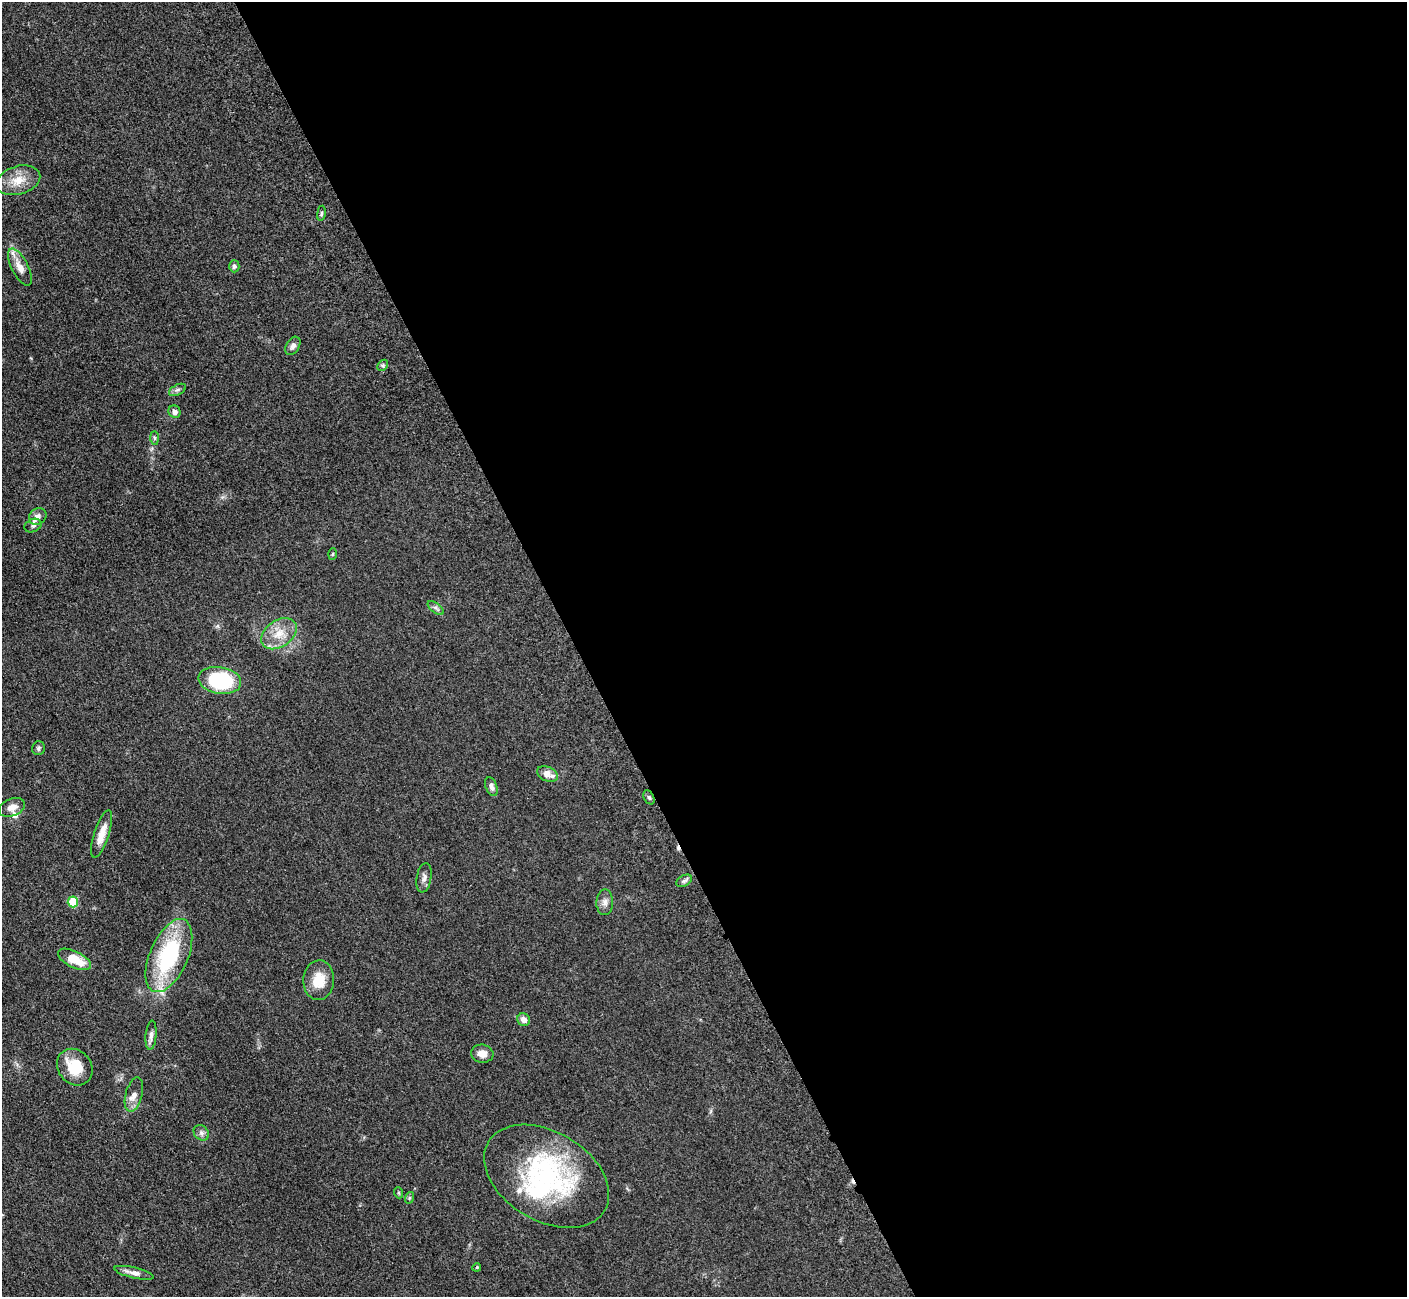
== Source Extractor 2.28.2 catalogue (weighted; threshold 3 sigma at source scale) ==
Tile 8 of 4 x 4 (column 4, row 2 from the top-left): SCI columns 4279-5683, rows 2779-4073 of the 5701 x 5665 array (HDU 1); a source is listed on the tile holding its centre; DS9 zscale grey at full resolution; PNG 1409 x 1299 px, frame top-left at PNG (2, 2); each listed source drawn as its Kron ellipse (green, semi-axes under 4 px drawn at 4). Shown black and unused: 59% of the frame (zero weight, under 3 of 5 exposures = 4% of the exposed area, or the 3 px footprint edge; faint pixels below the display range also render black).
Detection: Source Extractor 2.28.2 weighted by HDU 2 'WHT'; one run over the whole footprint, this tile lists its part. Background 0.0535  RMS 0.0059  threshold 0.0265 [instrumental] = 3 sigma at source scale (4.5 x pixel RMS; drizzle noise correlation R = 1.50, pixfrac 1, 0.05/0.05 arcsec/px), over >= 5 px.
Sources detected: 47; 1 cosmic-ray / hot-pixel residue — neither listed nor drawn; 7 inside a brighter listed object's ellipse — not listed separately; the other 39 listed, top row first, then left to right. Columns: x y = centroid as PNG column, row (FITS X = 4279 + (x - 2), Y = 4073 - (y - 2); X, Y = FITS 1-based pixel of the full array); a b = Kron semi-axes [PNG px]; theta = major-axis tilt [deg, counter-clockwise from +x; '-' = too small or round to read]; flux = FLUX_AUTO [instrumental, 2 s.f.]
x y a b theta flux
18 180 23 14 16 10
321 213 7 4 82 0.9
234 266 6 5 - 1.2
20 267 20 8 -63 6.2
293 346 10 6 59 2.1
383 365 6 4 46 0.92
177 390 9 5 26 1.5
175 412 6 6 - 2.6
155 438 7 4 -89 1
38 516 9 8 - 2.7
33 526 9 6 23 1.6
333 554 6 4 87 0.56
436 608 9 4 -35 1.6
279 634 20 13 35 10
220 680 21 13 -10 49
38 748 7 6 - 1.2
547 774 11 7 -25 6
491 787 10 5 -68 2.4
649 797 7 5 -63 1.2
12 807 13 8 20 4.4
102 834 25 7 72 7.7
424 878 15 7 80 2.9
684 881 8 5 29 1.4
73 902 5 5 - 24
605 902 13 8 90 3.1
169 956 39 19 67 61
74 959 18 8 -26 12
319 980 20 15 87 12
524 1020 7 6 - 3.5
151 1035 14 5 85 2.7
482 1054 11 9 -10 4.5
75 1067 19 16 -50 16
134 1095 17 8 75 4.4
201 1133 8 7 - 1.9
547 1176 68 44 -31 99
399 1193 5 3 - 0.61
409 1198 6 4 71 0.77
477 1267 4 3 - 0.54
134 1273 20 5 -13 3.8